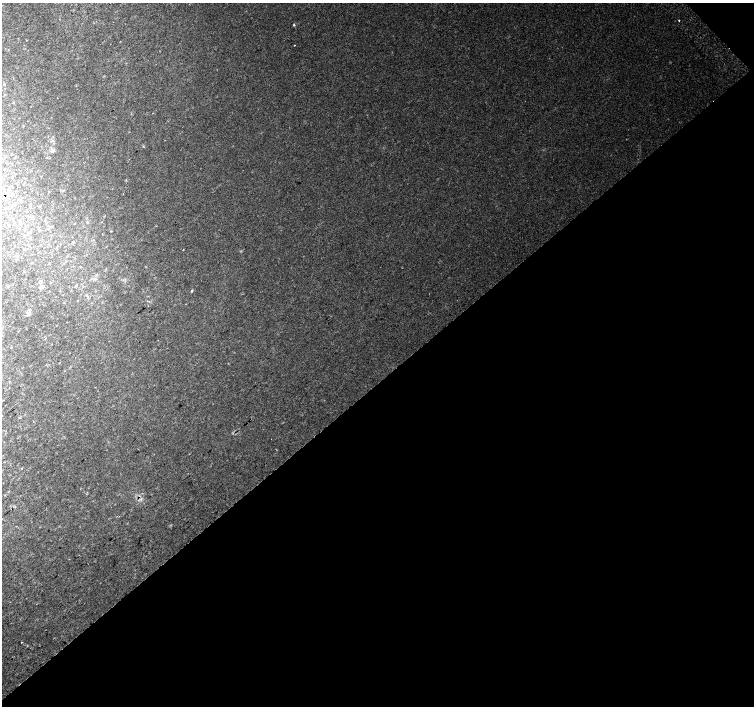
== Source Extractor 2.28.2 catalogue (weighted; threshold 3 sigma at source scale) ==
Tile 12 of 4 x 4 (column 4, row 3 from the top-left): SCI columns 4544-6047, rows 1582-2988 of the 6085 x 6042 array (HDU 1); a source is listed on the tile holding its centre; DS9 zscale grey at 2 x 2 block average (1 PNG px = mean of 2 x 2 image px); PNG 756 x 708 px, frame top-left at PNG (2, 3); no overlay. Shown black and unused: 46% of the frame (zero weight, under 2 of 3 exposures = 3% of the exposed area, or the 3 px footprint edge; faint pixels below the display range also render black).
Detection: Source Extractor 2.28.2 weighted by HDU 2 'WHT'; one run over the whole footprint, this tile lists its part. Background 0.0313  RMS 0.0078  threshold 0.0353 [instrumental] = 3 sigma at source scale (4.5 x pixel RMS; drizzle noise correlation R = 1.50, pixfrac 1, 0.0396/0.0396 arcsec/px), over >= 5 px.
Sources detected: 18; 1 cosmic-ray / hot-pixel residue — not listed; the other 17 listed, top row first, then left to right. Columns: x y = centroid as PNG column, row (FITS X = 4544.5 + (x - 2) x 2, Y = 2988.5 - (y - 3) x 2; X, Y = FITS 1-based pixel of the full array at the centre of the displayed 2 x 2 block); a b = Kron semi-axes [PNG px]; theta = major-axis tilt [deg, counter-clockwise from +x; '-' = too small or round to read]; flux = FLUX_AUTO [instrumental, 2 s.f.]
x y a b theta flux
679 20 2 2 - 2.4
294 25 3 2 - 1.9
4 84 4 2 - 1.2
52 149 5 2 - 2.6
63 190 3 2 - 1.3
13 206 6 3 25 3.2
39 207 3 2 - 0.84
87 222 3 2 - 1.1
48 228 3 2 - 1.5
39 230 4 3 - 1.6
28 233 5 3 - 2.3
73 242 3 3 - 1.1
23 249 3 2 - 0.89
183 250 2 2 - 0.63
40 280 4 2 - 1
191 291 3 2 - 2
28 313 7 2 -79 2.6
Diffuse or blended objects may show on this block-average render without a row.